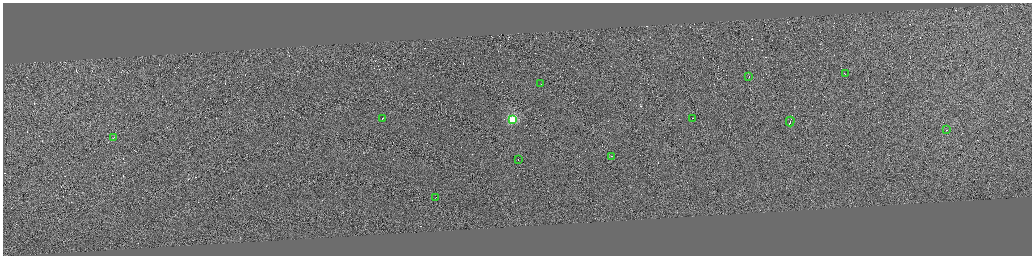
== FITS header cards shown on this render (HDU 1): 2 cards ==
NAXIS1  =                 4117
NAXIS2  =                 1014

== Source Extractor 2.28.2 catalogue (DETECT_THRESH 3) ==
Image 4117 x 1014 px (HDU 1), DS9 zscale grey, zoomed out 1/4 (1 PNG px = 4 x 4 image px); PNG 1034 x 258 px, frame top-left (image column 2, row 1011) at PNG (3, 3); each listed source drawn as its Kron ellipse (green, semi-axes under 4 px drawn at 4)
Background 0.364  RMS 1.9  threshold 5.62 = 3 sigma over >= 5 px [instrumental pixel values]
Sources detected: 310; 298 cannot appear on this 1/4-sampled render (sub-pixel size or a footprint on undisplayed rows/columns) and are neither listed nor drawn; the other 12 listed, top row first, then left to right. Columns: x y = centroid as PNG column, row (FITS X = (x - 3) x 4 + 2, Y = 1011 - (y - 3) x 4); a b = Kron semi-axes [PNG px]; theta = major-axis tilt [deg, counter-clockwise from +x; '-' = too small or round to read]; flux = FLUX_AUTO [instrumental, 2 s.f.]
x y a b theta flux
845 74 2 1 - 11000
749 77 2 1 - 11000
541 84 2 1 - 1900
383 118 2 1 - 26000
693 118 3 1 - 10000
513 119 3 2 - 100000
790 121 5 1 - 72000
947 130 2 1 - 100000
114 138 2 1 - 7700
612 156 2 1 - 4600
518 159 2 1 - 9700
436 197 3 1 - 14000
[298 sub-pixel or undisplayed-footprint detections neither listed nor drawn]